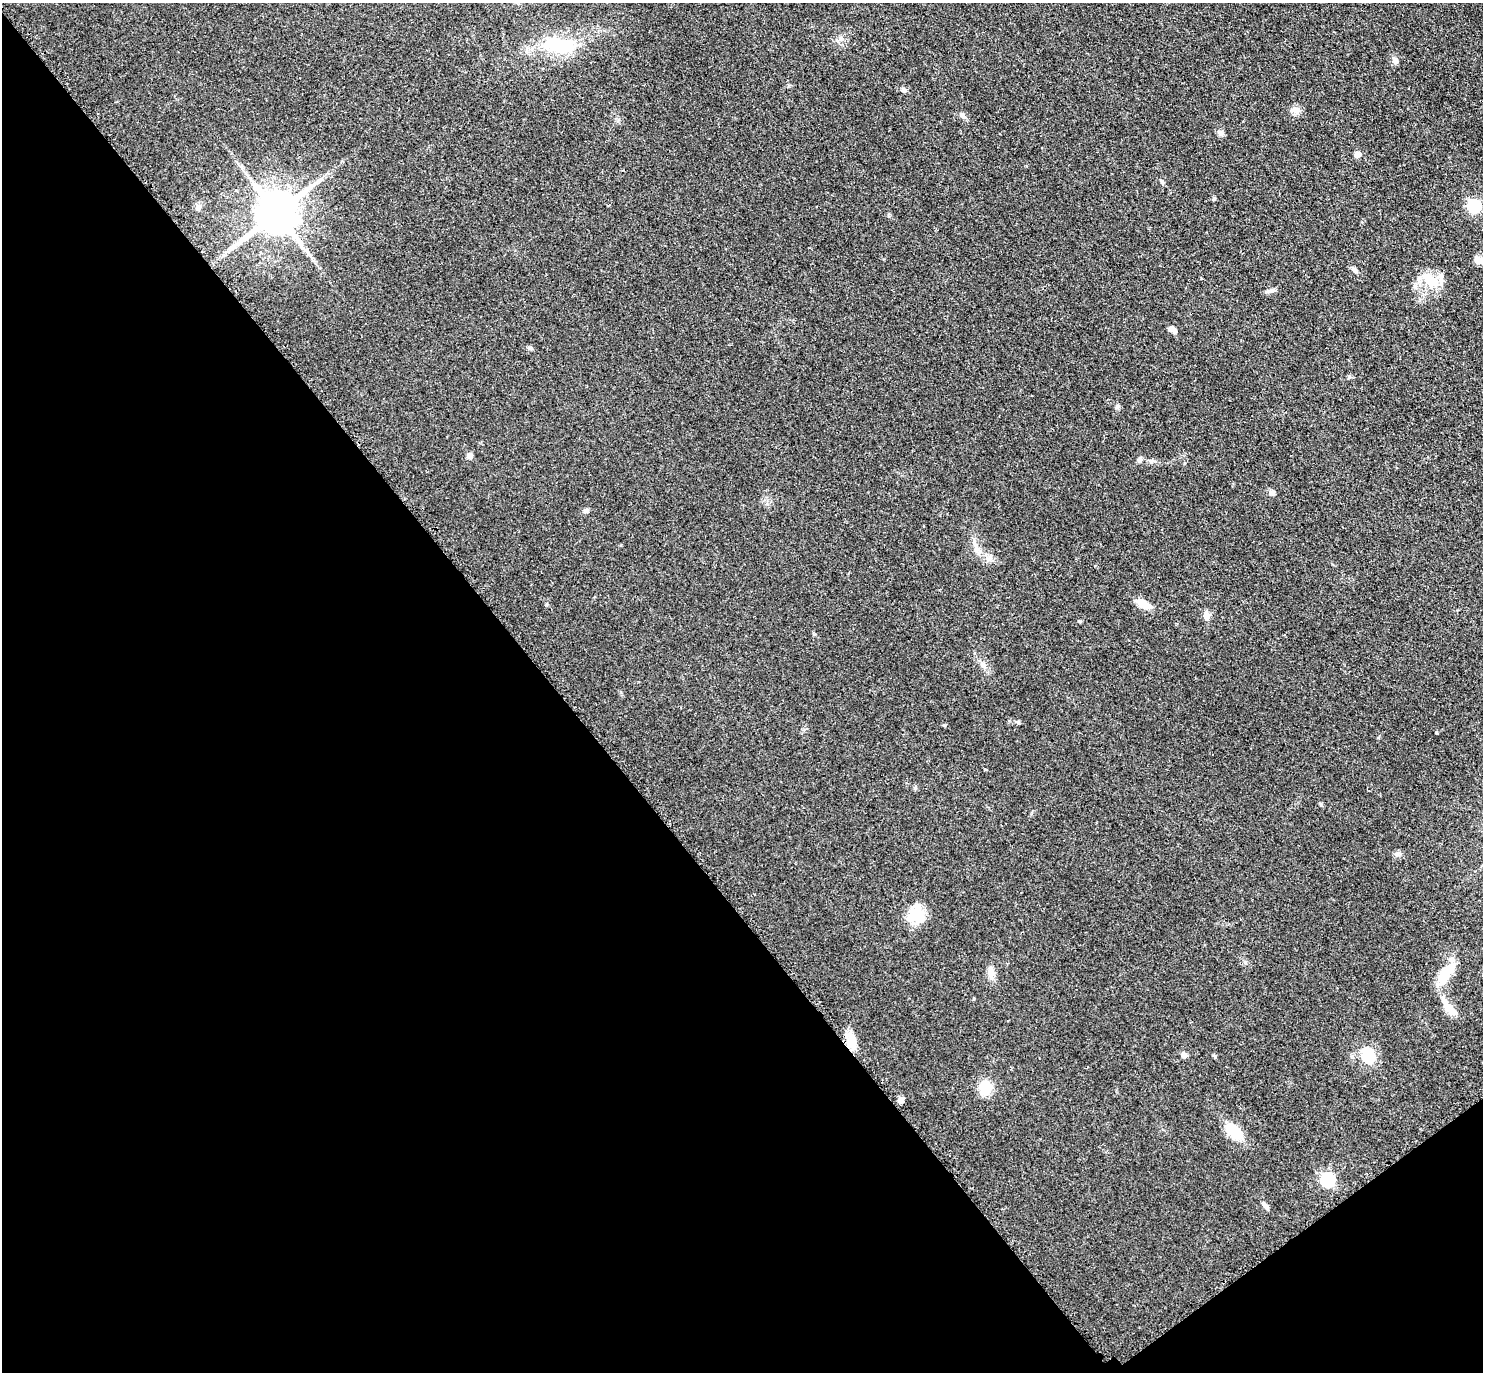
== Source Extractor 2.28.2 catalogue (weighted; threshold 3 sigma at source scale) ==
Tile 14 of 4 x 4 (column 2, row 4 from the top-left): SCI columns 1674-3154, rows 463-1832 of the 6266 x 6263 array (HDU 1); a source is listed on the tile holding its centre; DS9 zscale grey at full resolution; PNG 1485 x 1374 px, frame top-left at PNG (2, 3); no overlay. Shown black and unused: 40% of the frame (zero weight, under 2 of 3 exposures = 11% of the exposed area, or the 3 px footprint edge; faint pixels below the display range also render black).
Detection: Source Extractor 2.28.2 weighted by HDU 2 'WHT'; one run over the whole footprint, this tile lists its part. Background 0.094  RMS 0.0087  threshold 0.0392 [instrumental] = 3 sigma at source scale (4.5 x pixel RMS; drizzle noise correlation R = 1.50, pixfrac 1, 0.05/0.05 arcsec/px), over >= 5 px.
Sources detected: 45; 1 inside a brighter object's white glare — not listed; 2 inside a brighter listed object's ellipse — not listed separately; the other 42 listed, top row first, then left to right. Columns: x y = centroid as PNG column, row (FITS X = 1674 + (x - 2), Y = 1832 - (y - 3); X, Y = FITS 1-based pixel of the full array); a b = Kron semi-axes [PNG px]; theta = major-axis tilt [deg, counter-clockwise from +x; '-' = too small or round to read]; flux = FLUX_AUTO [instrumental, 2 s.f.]
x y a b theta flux
560 45 42 18 -1 47
1395 61 8 8 - 3
903 90 7 6 - 2.2
1295 110 13 8 -31 4.9
962 115 9 6 -45 2.7
1220 133 11 6 -34 2.5
1357 154 8 7 - 3.4
1214 199 6 3 18 0.88
1474 206 6 6 - 100
198 208 7 6 - 2.2
276 213 11 11 - 3400
1478 260 10 7 -31 6.7
1354 270 10 5 -47 2.2
1430 280 26 14 -46 18
1270 291 13 5 17 2.9
1174 331 7 5 -71 2.9
530 348 7 5 -20 1.5
1117 407 6 6 - 1.8
469 455 7 6 - 3.5
1139 459 8 5 56 2.2
1151 461 6 4 71 1.2
1272 493 8 6 -6 2.7
586 511 7 6 - 2
976 548 9 5 -31 3
989 559 10 5 0 3.2
1143 604 17 8 -29 12
1206 616 9 7 -84 5.3
983 665 8 7 - 3.2
1018 722 6 5 - 1.4
1436 733 3 3 - 0.85
915 788 5 5 - 1.3
914 912 28 17 77 19
991 973 11 8 -72 6.5
1444 975 33 15 62 20
1450 1009 19 11 -47 9.4
851 1041 15 10 -79 15
1184 1055 8 7 - 2.7
1368 1055 21 16 -88 22
985 1088 17 15 -74 16
1234 1132 19 14 -37 19
1327 1180 6 6 - 140
1265 1206 10 5 -49 2.6
Unlisted compact peaks at least as high as the median listed source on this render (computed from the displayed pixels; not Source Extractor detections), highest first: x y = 546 605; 1349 377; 1215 1056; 1162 182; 1397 854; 1245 962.